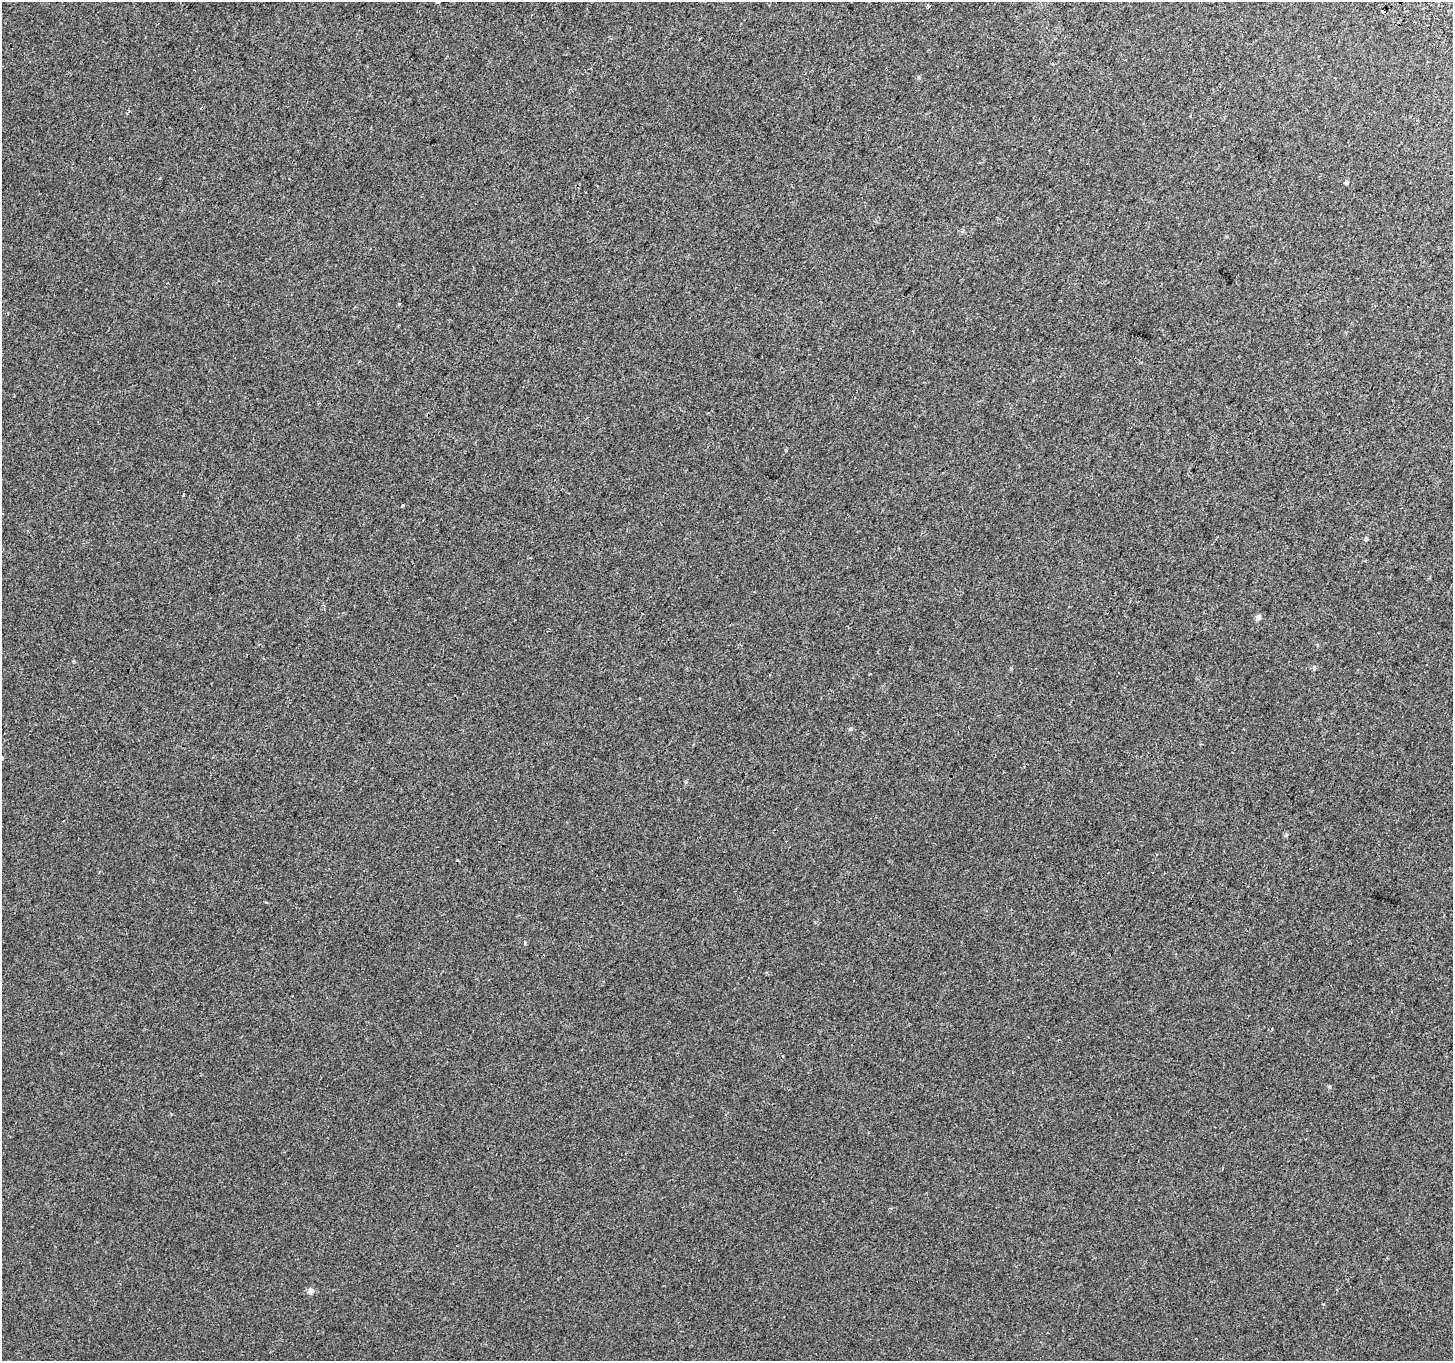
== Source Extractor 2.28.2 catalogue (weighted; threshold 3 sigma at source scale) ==
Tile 10 of 4 x 4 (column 2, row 3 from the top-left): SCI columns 1485-2935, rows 1608-2966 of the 5874 x 5999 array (HDU 1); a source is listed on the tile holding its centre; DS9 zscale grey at full resolution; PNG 1455 x 1363 px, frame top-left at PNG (2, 2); no overlay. Shown black and unused: <1% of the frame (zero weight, under 2 of 3 exposures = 3% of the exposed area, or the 3 px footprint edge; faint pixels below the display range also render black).
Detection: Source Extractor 2.28.2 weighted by HDU 2 'WHT'; one run over the whole footprint, this tile lists its part. Background 7.47e-04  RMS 0.0039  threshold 0.0175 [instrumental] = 3 sigma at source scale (4.5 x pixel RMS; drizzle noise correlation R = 1.50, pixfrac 1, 0.0396/0.0396 arcsec/px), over >= 5 px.
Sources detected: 12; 2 cosmic-ray / hot-pixel residue — not listed; the other 10 listed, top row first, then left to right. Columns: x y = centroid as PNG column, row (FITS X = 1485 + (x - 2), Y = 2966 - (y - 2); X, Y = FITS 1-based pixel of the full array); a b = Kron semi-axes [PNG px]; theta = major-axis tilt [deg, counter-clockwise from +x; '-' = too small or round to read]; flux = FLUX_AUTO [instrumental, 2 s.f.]
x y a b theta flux
1383 11 5 3 - 4.3
1346 182 5 5 - 0.52
183 495 3 2 - 0.41
402 506 3 3 - 4.1
1366 539 5 4 - 0.5
1258 617 7 6 - 1.2
1314 668 6 4 49 0.52
2 758 5 3 - 0.47
1272 1029 3 3 - 0.46
310 1291 8 7 - 1.3
Overlapping masked pixels (flux is a lower limit): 1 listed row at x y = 1383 11
Isophote crosses this tile's border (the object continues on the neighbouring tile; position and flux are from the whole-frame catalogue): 1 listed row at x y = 2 758
Unlisted compact peaks at least as high as the median listed source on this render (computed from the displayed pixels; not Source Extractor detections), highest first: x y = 786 450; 850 729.